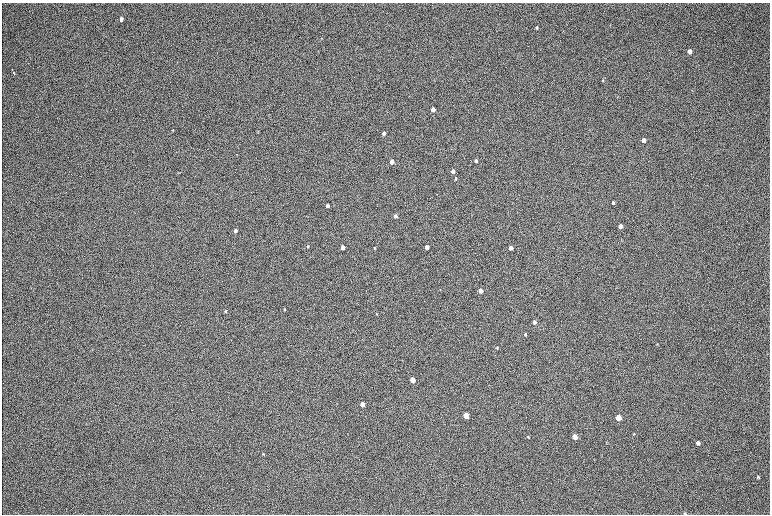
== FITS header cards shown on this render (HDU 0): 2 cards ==
NAXIS1  =                 1536 / length of data axis 1
NAXIS2  =                 1024 / length of data axis 2

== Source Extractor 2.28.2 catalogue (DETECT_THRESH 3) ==
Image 1536 x 1024 px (HDU 0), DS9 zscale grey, zoomed out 1/2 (1 PNG px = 2 x 2 image px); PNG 772 x 516 px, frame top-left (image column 1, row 1023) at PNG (2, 3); no overlay
Background 168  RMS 20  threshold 60.3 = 3 sigma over >= 5 px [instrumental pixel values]
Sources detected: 47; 3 cannot appear on this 1/2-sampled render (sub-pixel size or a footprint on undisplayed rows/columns) and are not listed; the other 44 listed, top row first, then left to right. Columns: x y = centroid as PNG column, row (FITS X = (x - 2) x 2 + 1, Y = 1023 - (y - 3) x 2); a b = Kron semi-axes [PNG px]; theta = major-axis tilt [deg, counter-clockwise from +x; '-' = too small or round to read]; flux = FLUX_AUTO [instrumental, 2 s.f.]
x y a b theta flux
121 19 4 3 - 20000
537 28 4 3 - 5600
689 51 4 3 - 22000
12 69 2 2 - 1300
14 73 4 2 - 5500
603 80 4 3 - 3300
433 109 3 3 - 56000
173 130 3 2 - 2300
258 132 3 3 - 2200
384 133 3 3 - 27000
643 140 4 3 - 30000
476 161 3 3 - 15000
392 162 3 3 - 46000
453 171 3 3 - 31000
456 178 3 2 - 6200
613 203 3 3 - 9200
327 206 3 3 - 24000
395 216 3 3 - 15000
620 226 4 3 - 24000
235 231 3 3 - 19000
308 246 3 3 - 3800
342 247 3 3 - 45000
427 247 3 3 - 35000
374 248 3 3 - 4000
510 248 3 3 - 42000
480 291 3 3 - 41000
284 309 3 3 - 2900
226 311 4 3 - 4300
377 314 3 3 - 2500
534 322 3 3 - 19000
525 334 3 3 - 5900
657 344 3 2 - 2000
497 348 3 3 - 2500
412 380 4 3 - 120000
362 404 4 3 - 72000
466 415 4 3 - 170000
618 417 4 3 - 110000
634 434 4 3 - 3200
528 437 3 3 - 3000
574 437 4 3 - 84000
698 443 4 3 - 12000
263 454 4 3 - 3000
758 477 3 3 - 4800
685 513 4 4 - 4200
At the frame edge (FLAGS 8, measured only in part): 1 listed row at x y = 685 513
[3 sub-pixel or undisplayed-footprint detections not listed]